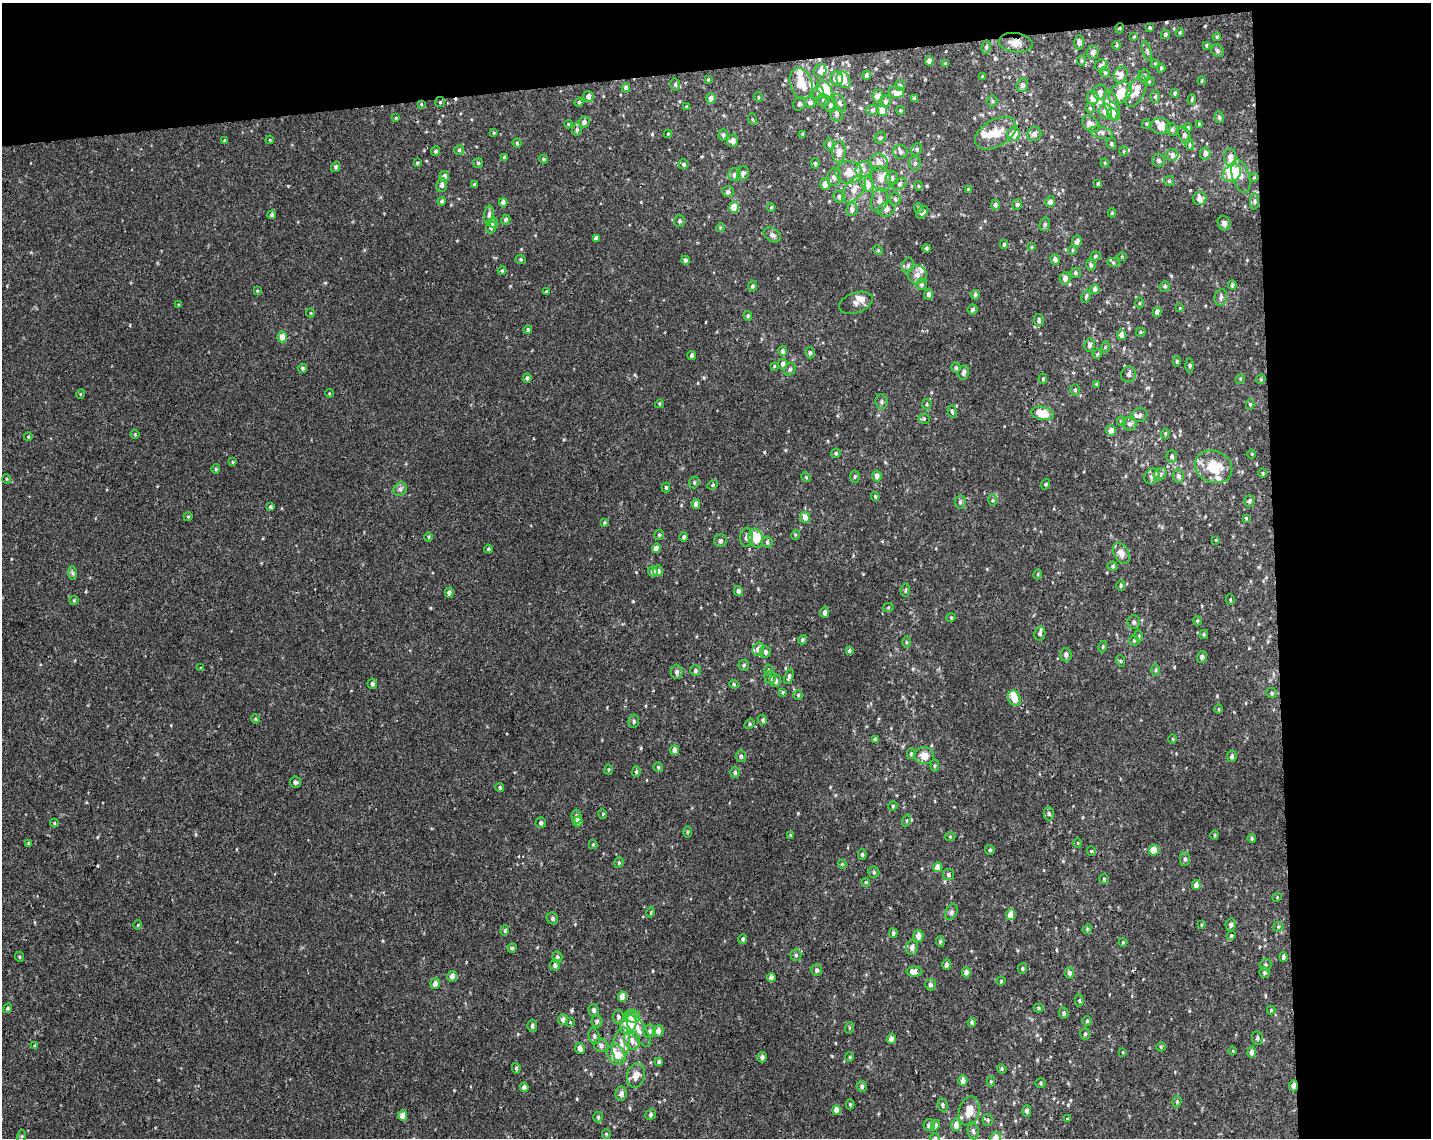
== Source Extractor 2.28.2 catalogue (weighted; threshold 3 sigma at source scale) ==
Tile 3 of 3 x 4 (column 3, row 1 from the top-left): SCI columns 2874-4302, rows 3467-4602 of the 4361 x 4660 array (HDU 1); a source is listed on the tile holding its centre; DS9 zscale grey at full resolution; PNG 1433 x 1140 px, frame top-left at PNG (2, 3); each listed source drawn as its Kron ellipse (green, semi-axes under 4 px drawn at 4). Shown black and unused: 17% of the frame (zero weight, under 3 of 4 exposures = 5% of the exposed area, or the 3 px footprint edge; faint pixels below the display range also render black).
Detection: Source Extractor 2.28.2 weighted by HDU 2 'WHT'; one run over the whole footprint, this tile lists its part. Background 0.00155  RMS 0.004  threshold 0.018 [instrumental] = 3 sigma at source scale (4.5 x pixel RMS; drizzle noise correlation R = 1.50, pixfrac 1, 0.0396/0.0396 arcsec/px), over >= 5 px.
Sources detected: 520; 1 inside a brighter object's white glare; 3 cosmic-ray / hot-pixel residue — neither listed nor drawn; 32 inside a brighter listed object's ellipse — not listed separately; the other 484 listed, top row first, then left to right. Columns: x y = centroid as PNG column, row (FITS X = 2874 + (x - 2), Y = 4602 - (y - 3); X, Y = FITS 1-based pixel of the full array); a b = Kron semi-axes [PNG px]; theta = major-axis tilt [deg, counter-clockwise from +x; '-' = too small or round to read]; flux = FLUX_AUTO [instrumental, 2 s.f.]
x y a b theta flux
1120 28 5 3 - 0.34
1150 28 3 3 - 0.49
1180 33 4 4 - 0.51
1165 34 5 4 - 1.1
1134 37 4 3 - 0.38
1217 37 4 4 - 0.5
1079 42 7 5 -90 1.2
1016 43 17 9 -7 4
1116 45 4 3 - 0.55
1206 45 3 3 - 0.47
986 47 6 4 79 0.88
1147 51 10 3 -75 0.61
1217 51 7 5 -39 0.81
1093 52 6 6 - 1.8
929 61 5 4 - 2.6
1082 61 5 4 - 0.6
945 64 4 2 - 0.48
1155 64 4 4 - 0.4
1101 66 6 6 - 1.2
1161 68 4 3 - 0.66
820 71 7 5 56 2.5
1105 72 5 4 - 0.55
867 75 4 3 - 1.3
1121 75 8 6 72 2.2
982 76 3 3 - 0.28
1144 76 6 6 - 1.2
837 78 7 6 - 4.2
708 79 4 3 - 0.41
843 80 9 6 -63 4
1202 81 4 3 - 0.45
1149 82 6 4 0 0.45
675 84 6 5 - 0.81
801 84 16 11 -71 6.6
900 85 5 5 - 0.94
1022 85 7 6 - 1.5
626 88 4 4 - 2.1
825 89 9 6 -55 14
1136 91 17 8 64 4.3
896 92 8 5 -13 3.9
1100 92 8 6 81 1.8
818 93 7 5 73 1
1120 93 13 9 44 7.2
1175 93 4 4 - 0.78
588 96 5 5 - 1.6
878 96 6 5 - 3
758 97 5 3 - 0.35
1155 97 6 5 - 0.64
711 98 5 5 - 2
1093 98 6 6 - 3.2
914 99 4 4 - 0.81
1192 99 5 4 - 0.53
823 100 6 6 - 0.84
885 101 6 5 - 1.2
992 101 5 5 - 0.53
440 102 5 5 - 0.62
579 102 4 4 - 0.57
810 102 5 5 - 1.2
839 103 10 5 -62 1.3
421 104 4 3 - 0.37
799 104 7 5 57 1
831 105 7 6 - 1.4
1112 105 16 6 -73 2.7
686 107 4 4 - 0.41
1090 108 5 4 - 0.5
872 110 6 5 - 0.87
882 110 6 4 -88 5.8
900 111 4 4 - 0.53
1105 111 7 6 - 3.7
836 114 7 6 - 1.2
1112 114 6 5 - 7.6
1219 117 6 4 -77 0.67
396 118 3 3 - 0.35
752 119 6 4 -71 0.48
584 122 5 5 - 1.6
568 124 4 3 - 0.34
1091 124 10 7 -37 2.1
1146 124 5 4 - 0.49
1199 124 3 3 - 0.46
1161 126 10 8 -6 4.6
1188 127 4 3 - 0.45
577 129 6 5 - 0.76
1172 130 7 5 -61 0.96
494 133 4 4 - 0.39
996 133 23 13 31 7.9
1101 133 12 5 -13 1.4
668 134 4 4 - 0.42
803 134 3 3 - 0.56
1014 134 7 6 - 4.5
1034 134 7 6 - 1.4
723 135 5 4 - 0.83
1184 135 9 5 -67 1.2
880 138 6 5 - 0.78
270 140 4 3 - 0.33
225 141 3 3 - 0.75
733 141 6 5 - 2
517 143 4 4 - 0.58
829 144 6 4 84 0.9
1111 144 5 4 - 0.76
1189 144 6 4 -71 0.66
917 149 6 5 - 0.84
459 150 5 5 - 0.56
436 151 4 4 - 0.79
1124 151 5 3 - 0.33
839 152 10 6 83 3.8
900 152 7 6 - 1.3
1205 153 6 5 - 1.7
1172 155 6 6 - 1.6
504 157 4 3 - 0.76
1230 157 9 6 -87 3
543 159 4 3 - 0.59
1159 161 7 6 - 0.96
879 162 9 8 - 2.7
417 163 4 3 - 0.6
478 163 5 5 - 0.57
815 163 5 4 - 0.6
1105 163 4 4 - 0.4
684 164 5 5 - 0.81
915 164 7 5 87 0.93
336 167 5 4 - 1
863 169 8 7 - 2
849 172 13 11 1 5.1
743 173 7 6 - 1.1
1232 173 10 8 39 16
734 175 6 6 - 1.2
444 176 5 5 - 2
1241 176 17 8 -73 3.1
834 177 9 6 77 2.3
1254 177 4 4 - 0.42
892 178 7 6 - 1.4
881 179 13 10 -69 3.2
1169 181 5 5 - 0.63
474 184 3 3 - 0.61
825 184 5 5 - 3.3
867 184 8 6 -59 4
899 184 8 5 29 0.92
1098 184 3 3 - 0.68
442 185 7 5 81 1.4
918 186 4 4 - 0.43
854 189 16 8 51 4
968 189 3 3 - 0.31
728 192 6 5 - 1
839 197 6 5 - 1.3
895 199 6 5 - 0.87
1200 199 7 6 - 3.3
879 200 12 8 74 2.7
442 201 4 4 - 0.87
1255 201 8 4 90 0.86
503 202 4 4 - 1.7
1050 202 5 5 - 1.7
995 205 5 4 - 1.2
1017 205 5 5 - 0.99
734 207 5 4 - 7.5
771 207 4 3 - 0.51
919 208 5 4 - 0.6
852 209 6 5 - 1.7
886 209 9 7 28 1.8
922 212 7 5 46 1.3
1112 213 4 4 - 0.64
272 215 4 4 - 0.9
489 215 9 4 80 1.1
506 220 5 4 - 0.88
679 221 6 5 - 0.83
493 223 5 5 - 2
1224 223 7 6 - 1.4
1045 224 7 5 75 0.78
491 227 6 5 - 1
720 228 4 3 - 0.35
772 235 9 6 -36 1.5
596 238 4 3 - 1.1
1077 241 6 5 - 1.7
1004 244 4 4 - 0.54
1031 247 4 4 - 0.49
926 248 4 4 - 0.71
878 250 5 4 - 0.45
1072 250 4 4 - 0.51
1096 256 5 4 - 0.6
1122 256 5 3 - 0.35
521 259 5 4 - 0.53
1055 259 5 4 - 1.3
685 260 4 4 - 1.1
1113 262 6 4 -20 0.63
1091 265 6 4 -73 0.92
908 266 7 5 72 0.93
502 271 4 4 - 0.5
1075 273 5 5 - 0.77
917 275 9 9 - 2.4
1065 278 6 5 - 2.1
921 284 5 5 - 0.87
1232 285 4 4 - 0.92
752 286 5 4 - 0.72
1165 286 5 5 - 0.86
1095 289 5 4 - 1.8
257 291 4 4 - 0.38
546 292 3 3 - 0.44
928 294 5 4 - 1.3
975 295 5 4 - 0.96
1086 296 6 4 64 0.61
1221 297 8 6 80 1.3
856 303 17 10 19 2.3
1139 303 5 3 - 0.41
179 305 4 3 - 0.4
1180 308 4 4 - 0.4
972 310 5 5 - 1.1
1157 312 5 4 - 1.6
311 313 5 3 - 0.31
748 316 5 4 - 0.59
1039 320 6 5 - 1.1
528 329 4 3 - 0.56
1140 332 5 4 - 0.46
1122 335 5 4 - 3
282 337 5 5 - 4.1
1089 345 6 5 - 1.2
1105 347 5 3 - 0.41
783 351 5 4 - 1.2
810 353 6 4 -74 0.72
1097 354 5 4 - 0.57
692 356 4 3 - 0.98
1177 361 5 4 - 0.58
783 364 5 4 - 1.6
774 366 4 3 - 0.38
1190 366 7 3 90 0.57
302 368 4 4 - 0.94
956 368 5 4 - 0.69
790 369 7 5 56 0.85
964 372 7 5 80 1.1
1128 374 8 7 - 1.5
527 378 4 4 - 0.92
1043 379 5 4 - 0.54
1240 379 5 4 - 0.42
1261 379 5 4 - 0.46
1096 384 4 4 - 0.3
1075 390 5 4 - 0.59
329 393 4 3 - 0.31
80 394 5 3 - 0.33
881 402 7 6 - 0.93
659 404 4 4 - 0.48
927 404 5 4 - 0.58
1250 404 5 4 - 0.51
952 411 6 4 -71 0.68
1042 413 11 6 -11 8.8
1139 415 8 6 16 1.3
924 419 5 5 - 0.6
1121 421 5 4 - 0.63
1129 424 7 6 - 1.2
1111 431 5 5 - 2.8
1165 433 5 4 - 0.53
135 434 4 4 - 0.39
28 437 4 4 - 0.42
836 453 5 4 - 0.69
1252 454 5 3 - 0.36
1172 456 6 5 - 1.1
233 462 4 3 - 0.4
1214 467 19 16 -22 12
216 469 5 4 - 0.53
1263 473 4 4 - 0.42
1160 474 7 5 43 1.1
855 476 6 4 87 0.58
877 476 5 4 - 2.1
1152 476 8 7 - 1.9
1178 476 6 5 - 1.3
806 477 5 3 - 0.39
7 479 5 3 - 0.36
694 482 6 4 71 0.63
1046 484 5 3 - 0.43
713 485 5 4 - 0.54
666 487 5 4 - 0.64
400 489 7 6 - 1.1
875 496 4 3 - 0.55
993 500 5 3 - 0.48
1249 501 6 5 - 0.99
960 502 6 5 - 0.91
696 504 5 4 - 2.6
270 507 4 3 - 0.83
188 517 4 4 - 0.42
805 517 6 5 - 2.2
1246 518 3 3 - 0.42
604 523 4 4 - 0.58
659 535 5 4 - 0.59
795 535 5 3 - 0.39
428 537 5 3 - 0.45
684 537 5 4 - 0.77
746 537 9 6 86 1.6
756 538 9 7 -71 8
1216 540 3 3 - 0.31
720 541 6 6 - 0.96
767 542 5 5 - 0.7
656 548 5 4 - 2.8
488 549 4 3 - 0.59
1121 553 11 7 -60 3
1113 566 5 4 - 0.67
653 571 5 4 - 1.9
658 571 5 5 - 1.6
73 573 7 4 -88 0.74
1038 574 5 3 - 0.37
1121 585 5 4 - 0.56
905 590 7 3 81 0.55
738 591 5 4 - 1.2
449 592 5 4 - 1.5
74 600 4 4 - 0.44
1230 600 5 4 - 0.48
888 608 6 3 20 0.4
825 613 5 4 - 1.5
951 618 4 4 - 0.42
1197 621 4 3 - 0.45
1134 622 7 6 - 1.2
1040 634 7 5 78 1.1
1204 635 4 3 - 0.48
1139 636 6 3 -74 0.44
802 640 5 4 - 0.63
1134 640 5 5 - 0.58
906 642 5 3 - 0.55
1103 647 6 3 72 0.49
758 649 7 5 74 2.3
849 651 4 3 - 0.63
765 652 6 5 - 1.2
1066 655 7 6 - 1.2
1202 657 6 5 - 1.2
1121 661 6 3 -71 0.45
744 665 5 5 - 0.68
201 668 4 3 - 0.33
768 670 5 3 - 0.43
1156 670 6 4 89 0.49
695 671 5 5 - 0.86
676 672 7 6 - 1.4
789 676 8 4 72 0.9
770 678 6 6 - 1.5
775 681 6 5 - 1.8
372 684 5 5 - 0.83
734 684 5 4 - 0.57
783 692 4 4 - 0.46
1272 693 5 5 - 0.63
798 695 5 4 - 0.48
1014 698 8 6 -69 4.6
1219 709 5 3 - 0.34
255 719 5 4 - 0.44
763 720 5 4 - 0.74
634 721 7 5 81 0.82
749 724 5 4 - 0.65
875 739 4 4 - 0.77
1173 739 4 3 - 0.33
675 750 5 4 - 2.8
911 754 5 4 - 0.65
741 756 6 5 - 0.85
924 756 10 8 -6 4.2
1232 756 6 5 - 0.87
935 765 6 4 83 0.56
658 767 4 4 - 0.53
609 770 5 2 - 0.37
636 771 5 4 - 0.61
735 773 5 5 - 0.78
295 782 5 5 - 1.2
500 787 4 4 - 0.58
893 806 5 4 - 0.52
1049 813 7 5 -89 0.81
603 814 5 3 - 0.38
577 816 7 5 -86 1.3
907 820 6 3 71 0.48
578 822 5 4 - 2.1
54 823 4 4 - 0.39
541 823 5 5 - 0.95
687 832 5 3 - 0.5
790 835 4 3 - 0.44
1215 835 5 3 - 0.39
950 836 5 3 - 0.38
1252 838 4 4 - 0.7
28 843 4 3 - 0.29
1078 843 5 3 - 0.31
593 845 4 4 - 0.46
990 850 4 4 - 0.65
1154 850 5 5 - 3.3
1091 851 5 4 - 0.52
862 854 5 4 - 0.62
1185 859 7 5 89 1
619 863 5 4 - 0.53
842 864 4 4 - 0.4
937 867 5 4 - 3.6
874 872 6 5 - 0.71
948 874 6 5 - 0.85
1104 879 4 4 - 0.48
866 882 4 3 - 0.39
1196 885 5 4 - 2.9
1277 897 4 3 - 0.34
651 912 5 3 - 0.35
951 912 8 5 63 0.99
1010 915 5 4 - 4.3
552 918 6 5 - 0.86
138 925 4 3 - 0.3
1202 925 4 3 - 0.38
1231 925 6 5 - 1.1
1278 927 5 5 - 0.6
1087 929 5 4 - 0.41
505 931 5 4 - 0.6
893 933 5 4 - 0.84
918 936 6 5 - 2.4
1231 936 5 4 - 0.55
743 939 4 4 - 0.73
940 941 5 4 - 0.64
1123 942 4 4 - 0.39
912 947 7 6 - 1.9
512 948 4 4 - 0.63
796 955 6 5 - 1
20 957 5 3 - 0.35
557 957 5 5 - 0.92
1283 957 5 3 - 0.83
946 964 5 4 - 1.2
555 965 5 5 - 1.3
1266 965 6 6 - 0.78
1022 969 5 4 - 0.49
817 970 6 5 - 1.1
914 971 8 5 -2 3.3
966 972 5 4 - 2.3
1070 973 5 4 - 1.5
1264 973 5 5 - 0.85
452 976 5 5 - 2.2
771 978 4 4 - 1.7
1001 981 4 4 - 0.49
435 983 5 5 - 1.9
930 985 6 5 - 1.1
622 997 5 4 - 4.1
1079 1000 6 4 -83 0.59
8 1008 5 4 - 0.71
1039 1008 5 4 - 0.53
594 1010 6 5 - 1
1271 1010 4 4 - 0.4
1064 1013 5 4 - 0.72
633 1016 7 6 - 4.1
618 1017 6 5 - 1
563 1019 5 5 - 1.7
597 1021 6 5 - 0.8
1087 1021 4 4 - 0.5
570 1022 4 3 - 0.3
972 1023 4 3 - 1
628 1025 10 7 58 15
532 1026 6 4 -84 0.86
849 1028 6 4 73 0.47
638 1029 21 7 -57 4
649 1031 7 6 - 1.2
658 1031 6 5 - 2.1
1085 1034 5 4 - 0.71
594 1036 8 5 -71 0.95
1257 1038 7 5 -85 0.96
891 1039 5 4 - 3.3
632 1040 9 8 - 2.7
621 1044 17 8 79 4.7
601 1045 7 6 - 1.3
35 1046 4 4 - 0.58
1161 1047 5 4 - 0.48
580 1048 5 5 - 1.9
1233 1051 4 3 - 0.3
1123 1052 4 2 - 0.26
1252 1052 5 4 - 1.8
616 1055 11 8 -59 8.8
762 1057 5 5 - 1.2
850 1057 5 3 - 0.38
659 1062 4 3 - 0.86
516 1068 5 4 - 0.61
1002 1069 5 4 - 0.43
636 1075 12 8 77 3.4
963 1081 5 4 - 2.9
991 1081 5 4 - 0.43
1040 1083 5 4 - 0.55
862 1086 5 5 - 1.1
1294 1086 5 4 - 2.7
524 1087 5 4 - 1.7
621 1093 7 6 - 1.8
1177 1102 6 4 72 0.62
850 1104 5 4 - 0.54
943 1105 6 5 - 0.91
836 1110 5 4 - 3
969 1111 15 10 77 5.5
1027 1111 5 4 - 1
651 1114 6 5 - 0.92
403 1115 5 4 - 3.8
598 1117 5 4 - 0.83
1067 1119 4 3 - 0.38
988 1120 5 5 - 0.67
929 1125 6 5 - 1.4
935 1125 5 4 - 0.98
956 1125 6 5 - 2.9
973 1131 8 5 -81 1.1
606 1134 4 4 - 0.42
22 1136 6 4 72 0.51
935 1138 5 5 - 0.58
995 1138 6 5 - 4
Overlapping masked pixels (flux is a lower limit): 6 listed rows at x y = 1120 28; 1016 43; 421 104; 1254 177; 914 971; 1294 1086
Isophote crosses this tile's border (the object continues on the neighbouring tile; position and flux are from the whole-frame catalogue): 2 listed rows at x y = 935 1138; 995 1138